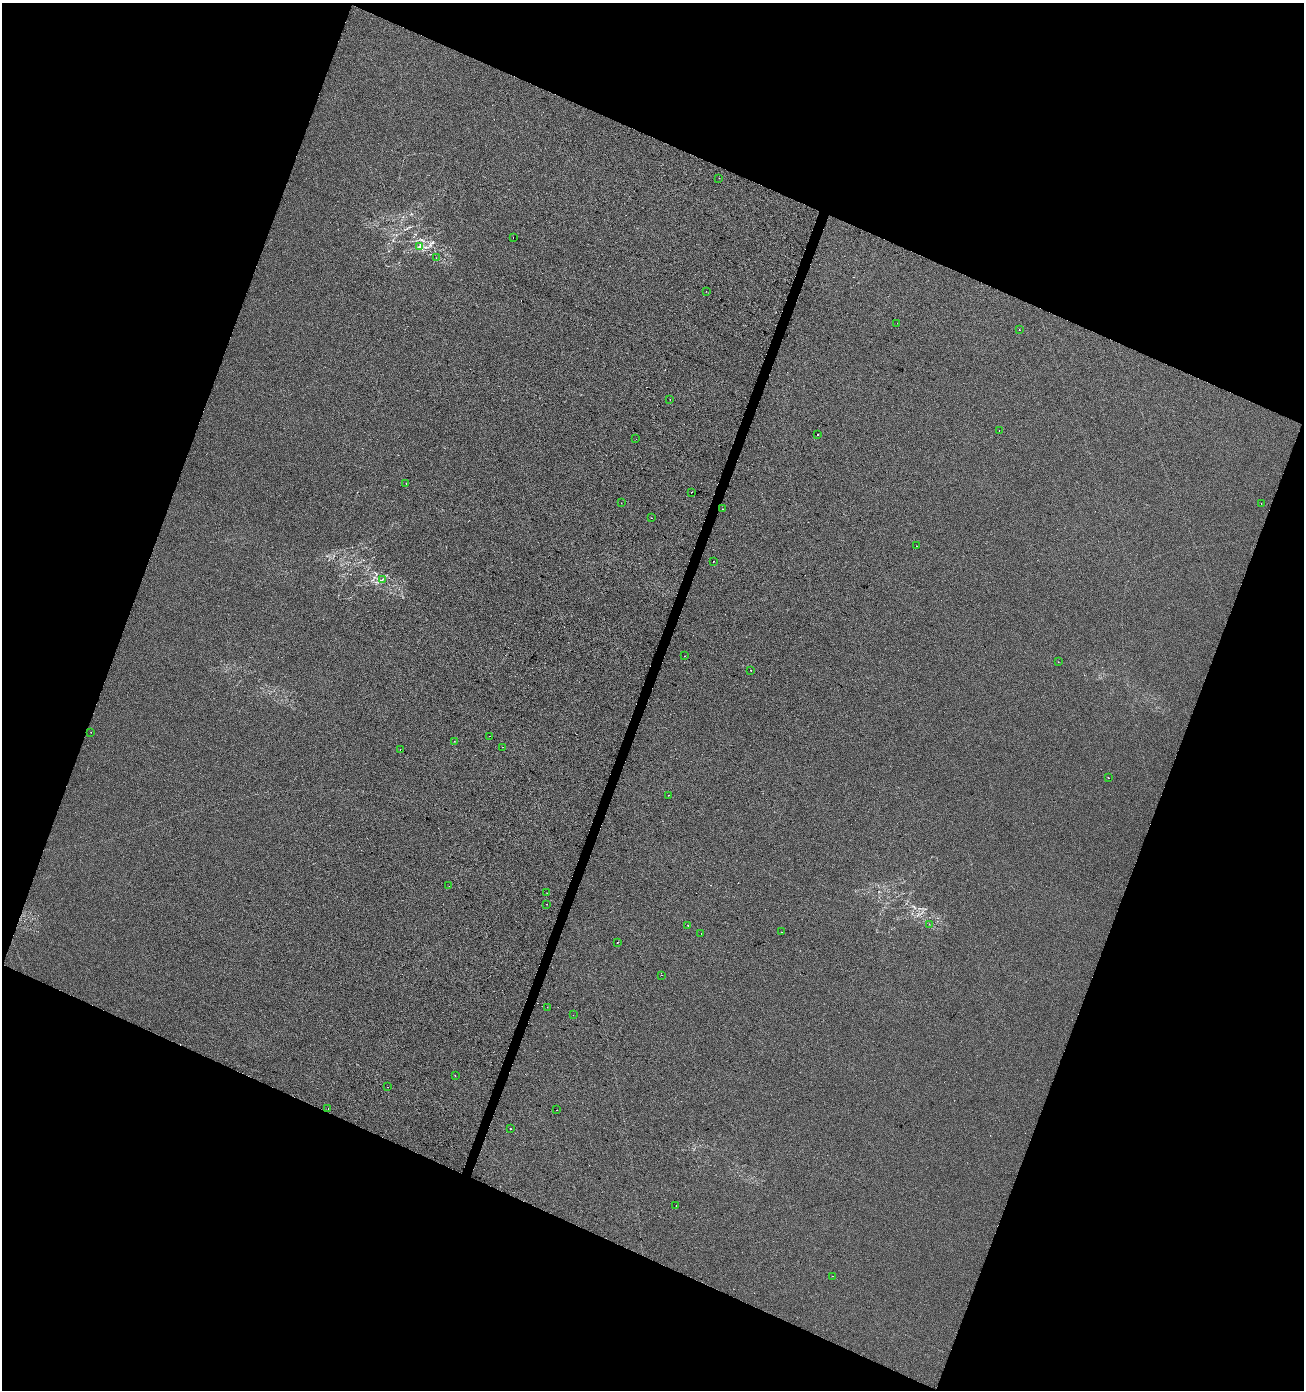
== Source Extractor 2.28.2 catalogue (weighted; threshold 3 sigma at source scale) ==
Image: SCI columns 276-5481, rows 1-5550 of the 5692 x 5559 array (HDU 1 of 3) = the unmasked area's bounding box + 8 px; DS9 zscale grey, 4 x 4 block average (1 PNG px = mean of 4 x 4 image px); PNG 1306 x 1392 px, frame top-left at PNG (2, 3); each listed source drawn as its Kron ellipse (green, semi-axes under 4 px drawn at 4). Shown black and unused: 42% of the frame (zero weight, under 2 of 3 exposures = <1% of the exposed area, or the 3 px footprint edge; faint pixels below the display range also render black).
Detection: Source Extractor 2.28.2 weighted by HDU 2 'WHT'. Background 1.46e-04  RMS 0.0056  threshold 0.0254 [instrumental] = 3 sigma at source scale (4.5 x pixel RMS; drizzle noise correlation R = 1.50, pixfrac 1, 0.0396/0.0396 arcsec/px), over >= 5 px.
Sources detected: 55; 7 cosmic-ray / hot-pixel residue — neither listed nor drawn; the other 48 listed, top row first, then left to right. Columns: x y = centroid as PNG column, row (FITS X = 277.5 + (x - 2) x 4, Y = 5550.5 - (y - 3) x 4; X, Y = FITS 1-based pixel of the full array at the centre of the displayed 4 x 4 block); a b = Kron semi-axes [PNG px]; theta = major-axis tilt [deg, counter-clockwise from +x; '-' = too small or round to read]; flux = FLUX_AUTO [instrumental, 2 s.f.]
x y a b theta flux
719 178 2 2 - 3
513 237 2 2 - 2.5
419 246 2 2 - 2.2
436 258 2 2 - 1.3
706 291 2 2 - 1.6
897 323 2 2 - 0.49
1019 329 2 2 - 9.2
670 399 2 2 - 0.81
999 431 2 2 - 2.5
817 435 2 2 - 9.1
636 439 2 2 - 1.3
406 484 2 2 - 1.4
691 492 2 2 - 9
621 503 2 2 - 0.6
1261 503 2 2 - 0.8
723 509 2 2 - 1.2
651 518 2 2 - 2
916 546 2 2 - 0.57
713 561 2 2 - 5.2
382 580 2 2 - 1.8
685 656 2 2 - 2.3
1058 662 2 2 - 0.55
751 670 2 2 - 1.2
91 732 2 2 - 0.63
489 736 2 2 - 0.52
454 741 2 2 - 0.9
502 747 2 2 - 1
400 750 2 2 - 0.85
1108 778 2 2 - 0.61
669 795 2 2 - 3.2
449 886 2 2 - 1.1
547 893 2 2 - 0.8
546 904 2 2 - 0.78
929 924 2 2 - 0.55
688 925 2 2 - 1.1
782 932 2 2 - 0.63
701 933 2 2 - 4.4
617 942 2 2 - 9.1
662 975 2 2 - 2.4
547 1007 2 2 - 0.66
573 1015 2 2 - 1.1
455 1075 2 2 - 1.9
388 1087 2 2 - 1.1
328 1109 2 2 - 1.9
556 1110 2 2 - 4.7
511 1129 2 2 - 1.1
676 1205 2 2 - 0.74
833 1276 2 2 - 0.74
Diffuse or blended objects may show on this block-average render without a row.